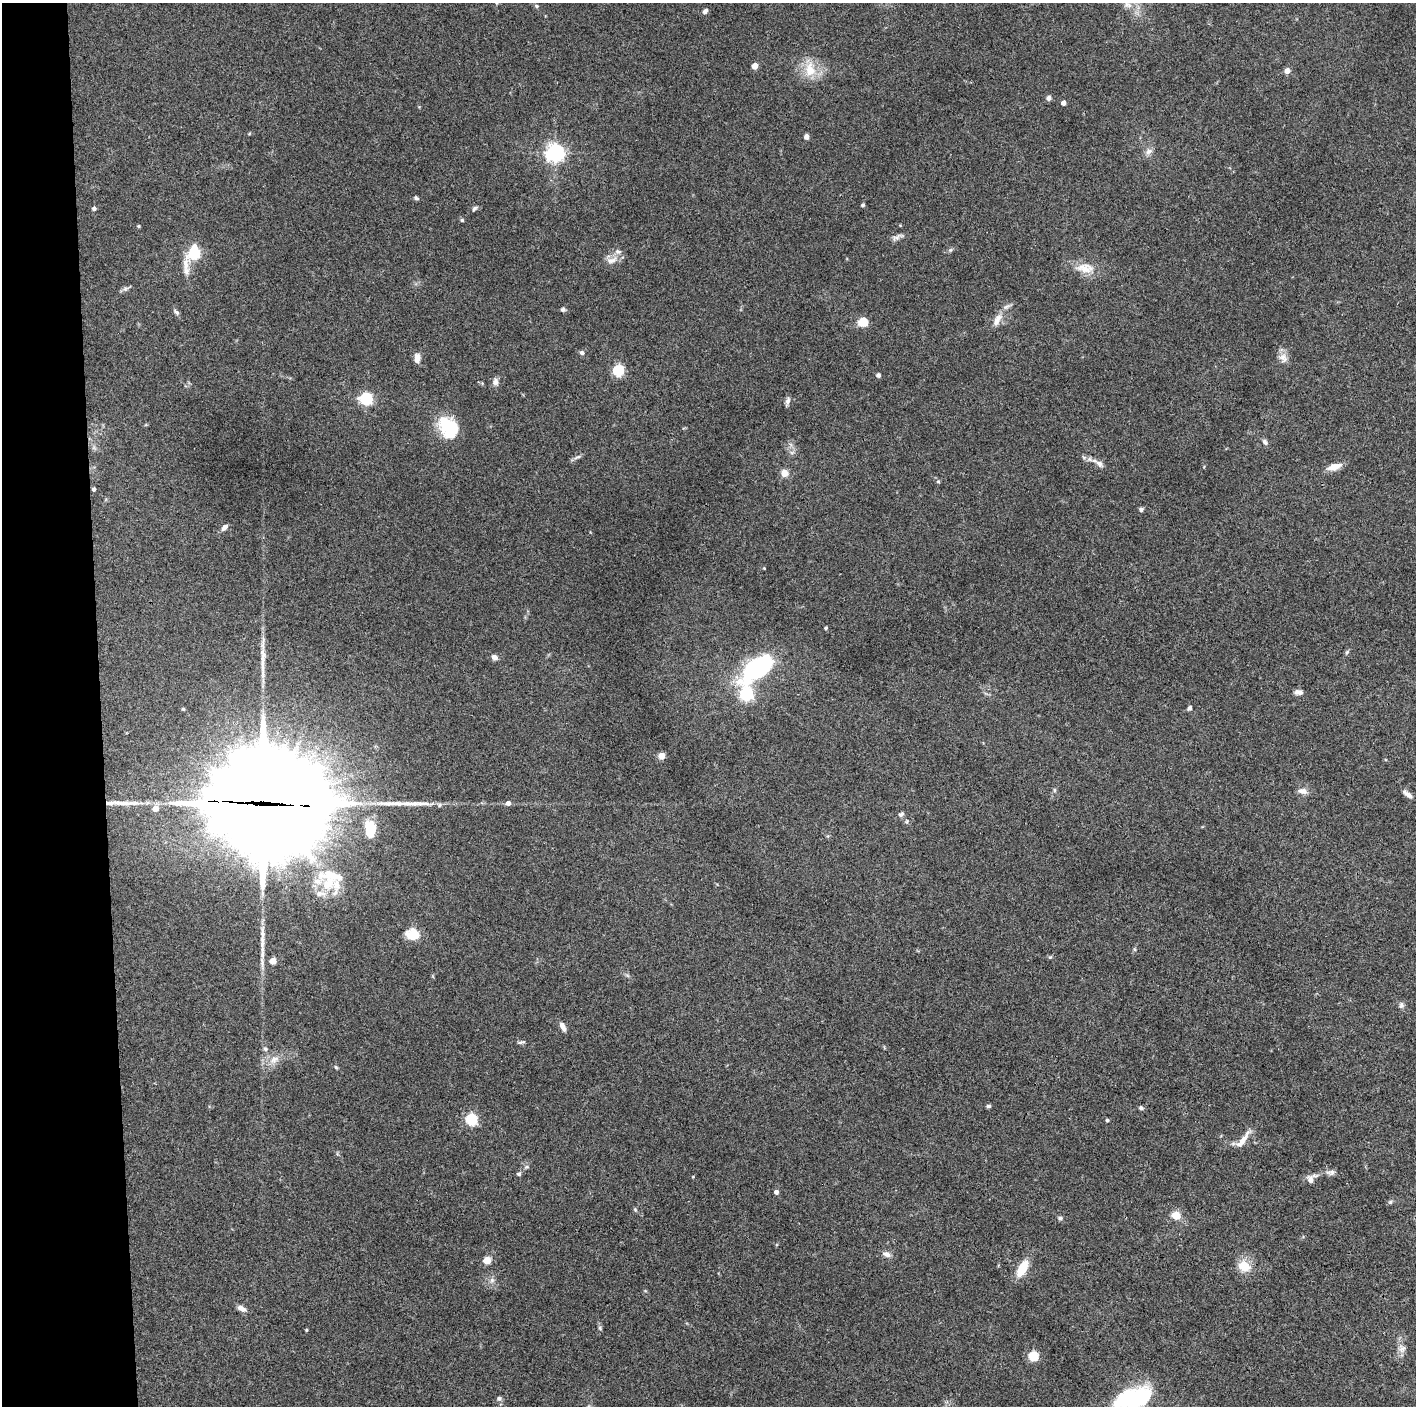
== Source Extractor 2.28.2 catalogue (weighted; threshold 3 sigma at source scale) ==
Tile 4 of 3 x 3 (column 1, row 2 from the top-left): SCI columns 1-1414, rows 1407-2810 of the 4243 x 4219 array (HDU 1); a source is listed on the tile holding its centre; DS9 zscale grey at full resolution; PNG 1418 x 1408 px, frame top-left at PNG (2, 3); no overlay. Shown black and unused: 7% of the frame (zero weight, under 3 of 4 exposures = <1% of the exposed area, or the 3 px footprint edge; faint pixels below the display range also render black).
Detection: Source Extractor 2.28.2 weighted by HDU 2 'WHT'; one run over the whole footprint, this tile lists its part. Background 0.0721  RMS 0.0054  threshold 0.0242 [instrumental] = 3 sigma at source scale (4.5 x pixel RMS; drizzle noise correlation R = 1.50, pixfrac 1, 0.05/0.05 arcsec/px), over >= 5 px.
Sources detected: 104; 4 long thin detections or spike segments (spike, bleed or trail) — not listed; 5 inside a brighter listed object's ellipse — not listed separately; the other 95 listed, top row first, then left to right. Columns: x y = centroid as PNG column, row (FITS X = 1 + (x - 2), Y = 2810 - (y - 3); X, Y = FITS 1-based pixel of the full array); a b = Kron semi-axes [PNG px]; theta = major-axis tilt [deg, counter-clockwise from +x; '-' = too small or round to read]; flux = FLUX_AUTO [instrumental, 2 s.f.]
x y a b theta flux
536 6 6 4 -26 0.78
705 11 6 5 - 1.7
755 66 4 4 - 8.5
810 69 22 14 -84 10
1287 71 5 5 - 3.1
1049 98 5 5 - 1.9
1063 103 4 4 - 2.8
806 137 4 4 - 3
1148 152 9 8 - 2.3
555 153 6 6 - 230
416 198 5 4 - 1.1
863 205 4 4 - 0.84
94 208 4 4 - 1.5
474 208 7 5 41 1.1
462 220 5 4 - 0.68
138 226 4 4 - 0.59
896 237 15 5 30 2
950 250 6 4 70 0.76
193 253 10 6 63 66
612 260 16 8 18 4
1085 268 25 12 -5 8.6
563 309 6 5 - 1.1
176 312 8 5 -44 1.3
997 320 17 8 63 4.5
863 322 8 7 - 9.9
582 353 5 5 - 1.3
417 358 9 6 84 4.1
1283 358 14 10 -52 3.7
618 371 5 5 - 52
878 375 5 5 - 1.2
495 382 10 7 84 2.1
366 399 6 5 - 69
788 401 11 5 70 1.6
448 427 26 18 -56 24
1265 442 9 6 -50 1.5
577 457 13 4 23 1.3
1099 463 12 7 -40 2.5
1334 467 16 7 17 5.4
784 473 6 6 - 5.5
938 481 5 4 - 0.68
94 489 4 4 - 1.2
1141 509 6 5 - 0.97
225 527 8 5 45 2.1
764 568 3 3 - 0.45
826 628 4 3 - 0.75
1347 652 6 4 47 0.76
494 657 6 5 - 2.9
757 668 46 20 42 57
1298 692 10 6 -4 2.3
746 694 6 5 - 110
1189 708 6 5 - 1.2
183 709 3 3 - 0.67
661 756 5 5 - 5.8
1054 790 6 4 -90 0.71
1303 791 12 7 -14 2.9
1407 794 14 5 -36 2.1
263 803 52 37 -6 13000
508 803 5 5 - 2.2
155 808 4 4 - 6.1
901 814 9 6 35 1.3
370 829 17 10 -89 14
328 883 48 22 -59 25
413 934 13 10 -4 12
273 961 5 4 - 10
1401 1005 8 6 66 1.4
563 1026 11 5 -62 2.8
521 1042 9 4 6 1
265 1049 6 5 - 0.98
274 1060 12 9 57 4.1
336 1067 5 4 - 0.73
989 1106 5 4 - 0.98
1141 1108 6 5 - 0.99
471 1119 5 5 - 56
1107 1120 4 4 - 0.73
1243 1140 21 7 55 5.1
1331 1172 12 7 0 2.1
518 1174 6 5 - 0.8
1311 1179 14 8 46 3.6
776 1192 4 4 - 2
1390 1202 5 5 - 0.84
635 1209 6 4 -20 0.63
1176 1215 6 5 - 11
1060 1218 6 5 - 0.99
887 1254 9 6 -24 2.4
487 1260 5 4 - 16
1244 1266 16 13 -15 8.4
1022 1268 16 8 62 13
492 1280 7 7 - 1.6
241 1308 12 6 -31 2.6
600 1328 5 5 - 0.84
306 1330 4 3 - 0.47
1403 1349 10 6 44 2.3
1033 1356 5 5 - 33
499 1398 6 5 - 1.3
1131 1399 48 21 24 55
Overlapping masked pixels (flux is a lower limit): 1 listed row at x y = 263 803
Isophote crosses this tile's border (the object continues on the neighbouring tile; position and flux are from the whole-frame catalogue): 1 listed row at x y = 1131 1399